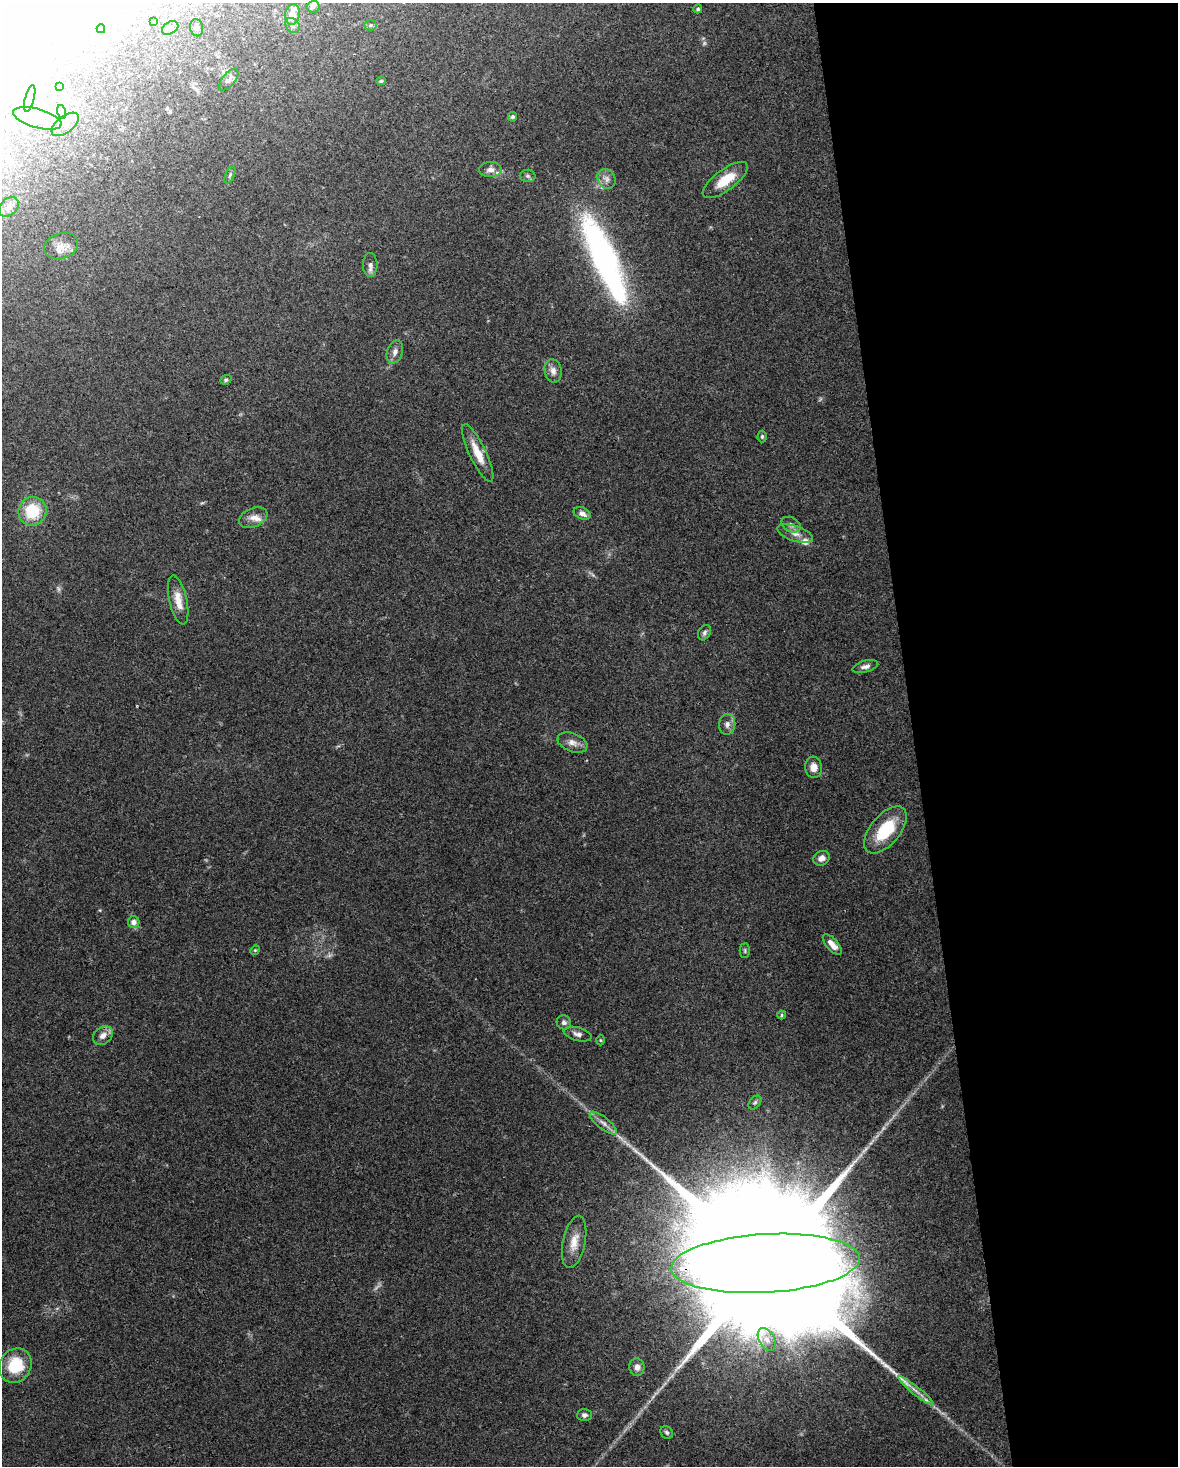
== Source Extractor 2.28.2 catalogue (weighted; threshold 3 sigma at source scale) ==
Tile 8 of 4 x 3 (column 4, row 2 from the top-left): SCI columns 3531-4706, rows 1524-2987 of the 4706 x 4467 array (HDU 1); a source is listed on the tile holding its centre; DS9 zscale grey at full resolution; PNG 1180 x 1468 px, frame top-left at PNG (2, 3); each listed source drawn as its Kron ellipse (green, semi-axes under 4 px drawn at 4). Shown black and unused: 23% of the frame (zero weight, under 3 of 4 exposures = <1% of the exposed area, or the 3 px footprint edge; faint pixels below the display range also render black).
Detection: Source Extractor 2.28.2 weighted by HDU 2 'WHT'; one run over the whole footprint, this tile lists its part. Background 0.0955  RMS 0.0055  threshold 0.025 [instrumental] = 3 sigma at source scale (4.5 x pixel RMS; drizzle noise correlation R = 1.50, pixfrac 1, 0.0396/0.0396 arcsec/px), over >= 5 px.
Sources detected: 78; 4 too faint to see at this stretch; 5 inside a brighter object's white glare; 1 long thin detection or spike segment (spike, bleed or trail) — neither listed nor drawn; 6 inside a brighter listed object's ellipse — not listed separately; the other 62 listed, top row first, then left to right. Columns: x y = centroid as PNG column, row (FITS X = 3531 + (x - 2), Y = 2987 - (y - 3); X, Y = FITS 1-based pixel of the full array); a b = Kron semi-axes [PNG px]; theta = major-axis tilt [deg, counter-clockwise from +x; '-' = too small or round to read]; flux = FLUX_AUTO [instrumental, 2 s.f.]
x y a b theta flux
313 7 6 6 - 1.5
698 9 4 4 - 0.95
292 15 10 7 79 5.7
153 22 4 4 - 0.98
370 25 6 5 - 0.97
293 26 8 6 -48 2
170 28 9 6 31 1.9
197 28 9 6 -78 1.6
101 29 4 3 - 0.63
229 80 13 6 51 2
381 81 4 3 - 1
60 87 4 4 - 0.6
30 98 13 4 75 1.5
62 112 7 4 -71 1.1
512 117 5 4 - 1.1
37 118 25 9 -16 7.1
65 124 16 8 38 4.6
490 169 11 7 3 3.2
230 175 9 4 66 1.1
528 176 7 6 - 1.4
606 179 10 8 -59 3.1
725 180 27 10 36 13
9 207 11 8 43 3.3
61 246 17 12 18 6.4
370 265 12 7 -90 2.4
395 352 12 7 71 3.1
553 371 12 8 -80 3.6
226 380 6 4 22 0.86
762 436 6 4 88 1
478 453 32 8 -64 11
32 511 14 14 - 22
582 513 9 5 -26 3
253 518 15 9 22 4.4
791 525 10 7 -25 2.4
795 533 19 7 -19 4.7
178 600 25 9 -77 7.9
704 633 8 6 59 1.5
865 666 13 5 15 2.3
727 724 10 8 82 3
572 743 15 9 -20 4
814 767 10 8 -84 3.9
885 830 28 14 50 24
822 858 8 7 - 3.6
134 922 6 6 - 3
832 945 13 6 -48 4.8
255 950 5 4 - 0.68
745 951 7 5 -89 0.9
782 1015 4 4 - 0.67
564 1022 7 7 - 1.7
578 1034 14 6 -14 2.6
103 1035 11 8 39 3.9
600 1040 5 3 - 0.54
755 1103 8 5 49 1.1
603 1123 17 6 -38 3.4
574 1242 27 11 78 8.7
765 1263 94 29 3 71000
767 1339 12 8 -62 3.5
15 1366 18 15 57 21
637 1367 9 7 -80 3
915 1390 22 4 -39 3.9
584 1415 7 6 - 1.7
667 1432 7 6 - 1.3
Overlapping masked pixels (flux is a lower limit): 1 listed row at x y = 765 1263